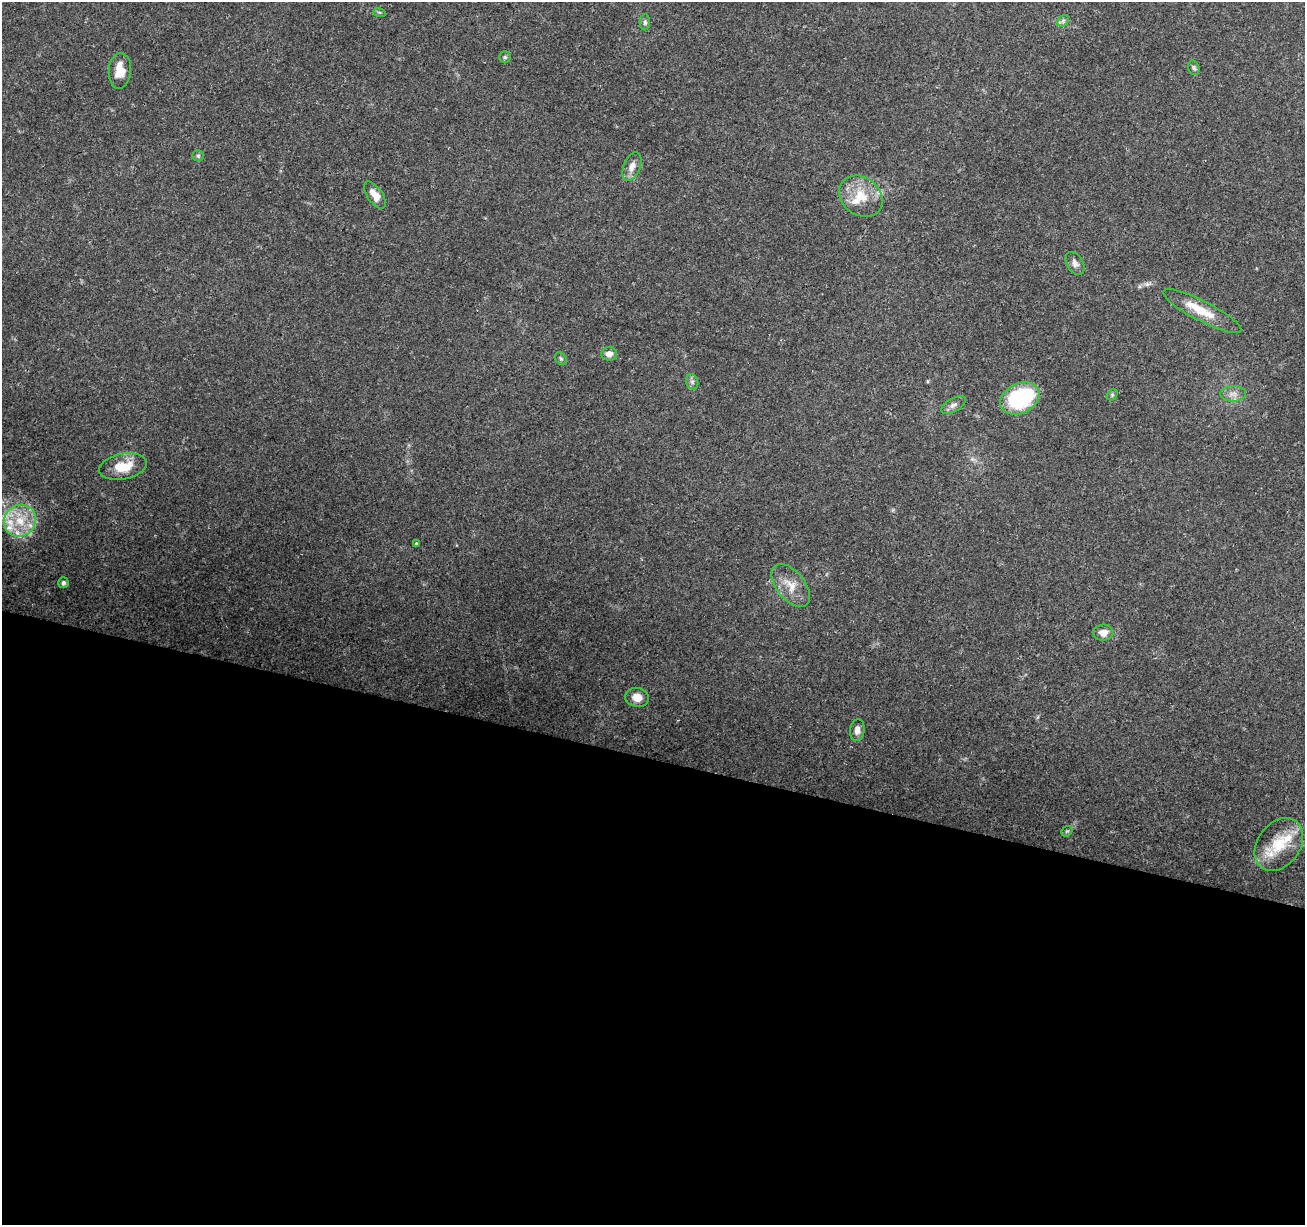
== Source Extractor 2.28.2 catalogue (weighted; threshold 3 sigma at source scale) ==
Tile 14 of 4 x 4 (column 2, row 4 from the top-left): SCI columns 1314-2616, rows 285-1507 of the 5222 x 5397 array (HDU 1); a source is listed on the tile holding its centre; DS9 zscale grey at full resolution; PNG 1307 x 1227 px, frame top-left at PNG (2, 2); each listed source drawn as its Kron ellipse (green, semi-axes under 4 px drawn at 4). Shown black and unused: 38% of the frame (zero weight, under 3 of 4 exposures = <1% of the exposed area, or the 3 px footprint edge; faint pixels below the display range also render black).
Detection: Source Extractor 2.28.2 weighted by HDU 2 'WHT'; one run over the whole footprint, this tile lists its part. Background 0.0493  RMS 0.0061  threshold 0.0273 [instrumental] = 3 sigma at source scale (4.5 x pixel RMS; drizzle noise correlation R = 1.50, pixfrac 1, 0.0396/0.0396 arcsec/px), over >= 5 px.
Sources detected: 38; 9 inside a brighter listed object's ellipse — not listed separately; the other 29 listed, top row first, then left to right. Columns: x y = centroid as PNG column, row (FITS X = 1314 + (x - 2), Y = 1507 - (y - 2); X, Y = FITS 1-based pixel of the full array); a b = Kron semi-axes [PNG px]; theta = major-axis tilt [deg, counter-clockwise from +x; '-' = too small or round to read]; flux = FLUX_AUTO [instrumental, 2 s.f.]
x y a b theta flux
379 12 6 4 -18 0.78
1063 21 6 5 - 1.4
645 22 8 5 -90 1.3
505 57 5 5 - 1.1
1194 68 7 5 -74 1.1
120 71 18 11 86 10
198 156 6 5 - 1.1
632 166 15 8 68 4.6
375 195 16 7 -55 6.6
861 196 23 18 -38 15
1075 263 12 8 -59 3
1202 311 43 10 -27 15
609 354 8 7 - 3.8
561 359 7 5 -55 1
692 382 8 6 -70 1.7
1233 394 13 8 1 3.8
1112 395 6 4 47 0.97
1020 399 20 14 26 53
953 405 14 6 30 2.7
123 467 24 13 12 14
20 521 16 15 - 16
417 544 3 3 - 1
63 583 5 5 - 1.5
791 585 25 14 -51 10
1103 633 10 8 4 5.7
637 697 12 9 -12 6.8
857 730 11 7 83 3.3
1067 831 6 4 42 0.85
1279 844 29 21 53 19